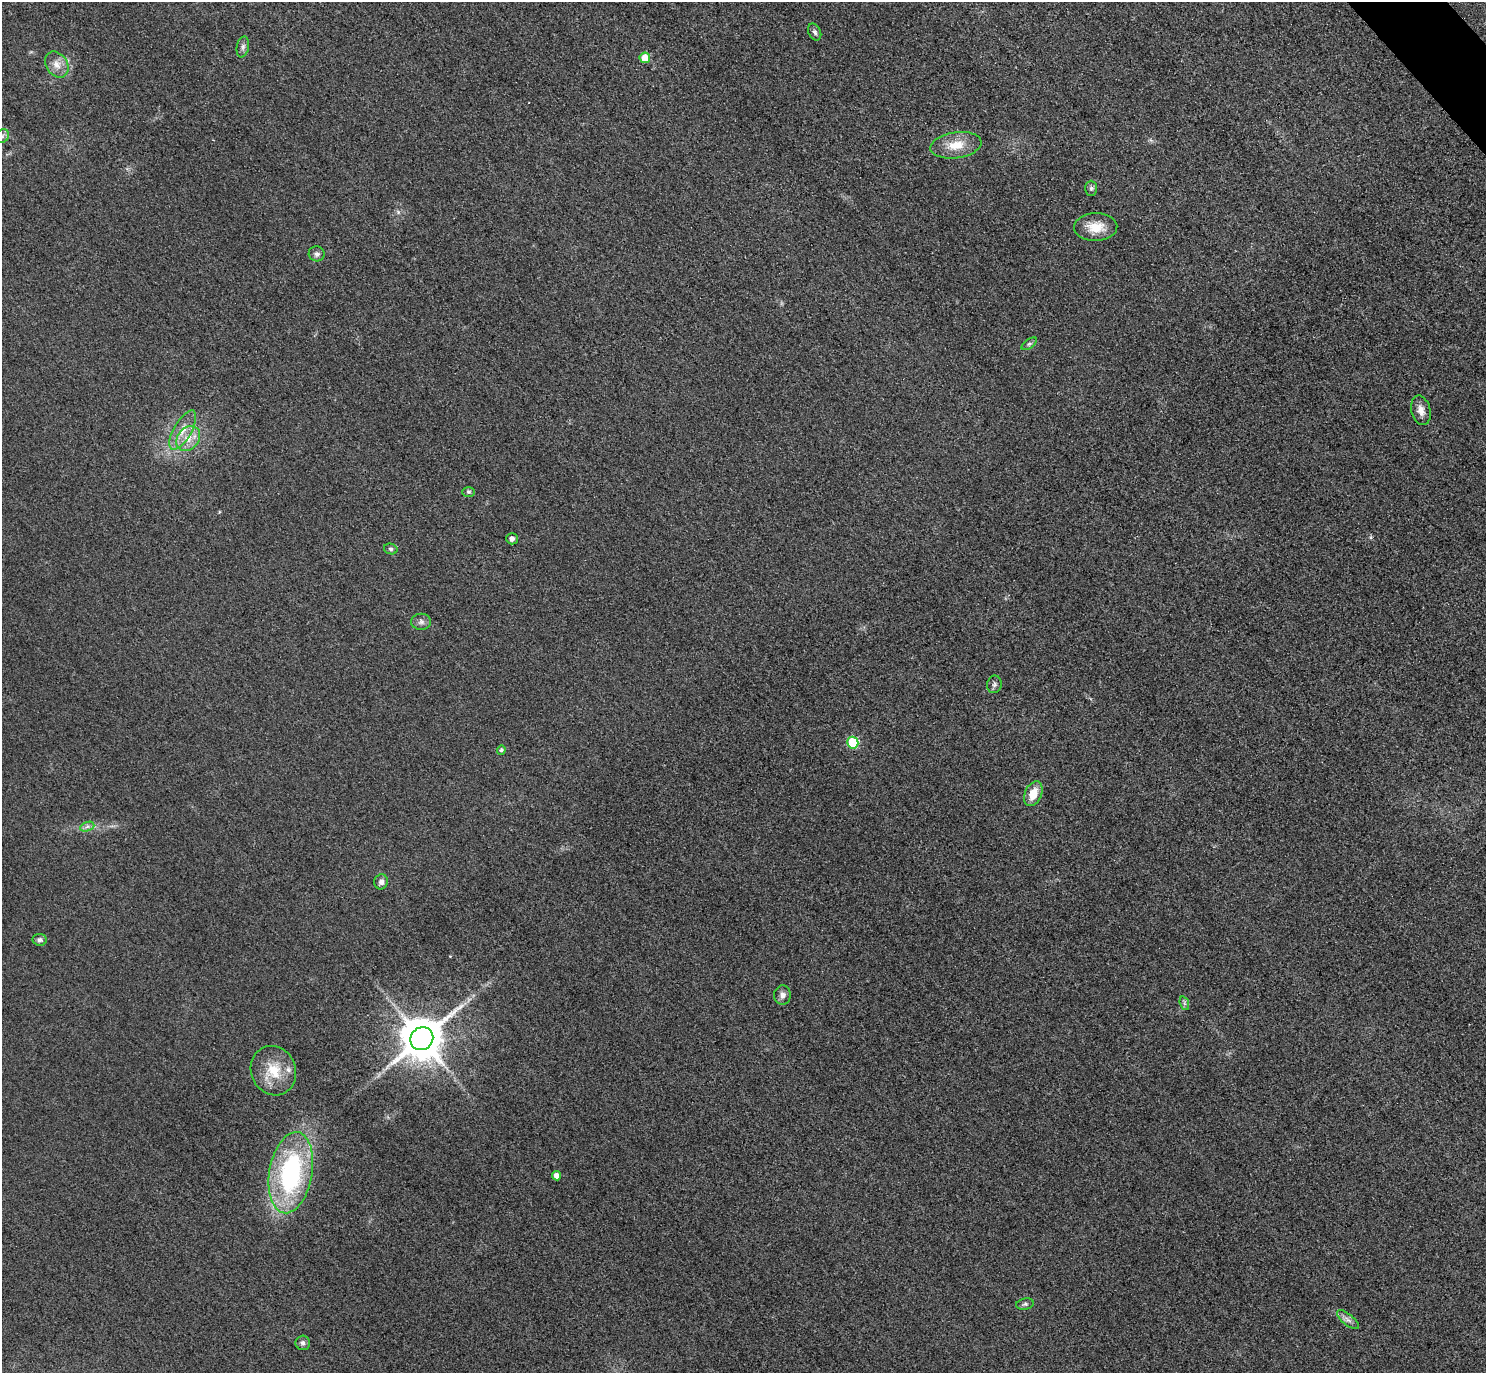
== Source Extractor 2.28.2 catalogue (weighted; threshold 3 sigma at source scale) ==
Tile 10 of 4 x 4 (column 2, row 3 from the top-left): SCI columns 1515-2998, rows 1698-3068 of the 5997 x 5994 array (HDU 1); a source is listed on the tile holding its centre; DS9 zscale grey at full resolution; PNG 1488 x 1375 px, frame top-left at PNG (2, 2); each listed source drawn as its Kron ellipse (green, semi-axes under 4 px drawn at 4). Shown black and unused: <1% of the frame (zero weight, under 3 of 4 exposures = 3% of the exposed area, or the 3 px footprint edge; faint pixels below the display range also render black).
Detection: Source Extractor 2.28.2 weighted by HDU 2 'WHT'; one run over the whole footprint, this tile lists its part. Background 0.0464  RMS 0.017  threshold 0.0787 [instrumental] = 3 sigma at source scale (4.5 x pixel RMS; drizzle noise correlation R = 1.50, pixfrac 1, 0.05/0.05 arcsec/px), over >= 5 px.
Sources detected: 35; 1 too faint to see at this stretch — neither listed nor drawn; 1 inside a brighter listed object's ellipse — not listed separately; the other 33 listed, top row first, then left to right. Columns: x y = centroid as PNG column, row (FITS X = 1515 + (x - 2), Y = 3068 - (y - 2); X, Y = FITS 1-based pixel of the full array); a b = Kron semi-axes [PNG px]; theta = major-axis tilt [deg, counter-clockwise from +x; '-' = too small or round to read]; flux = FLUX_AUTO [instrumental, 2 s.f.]
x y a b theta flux
815 32 9 6 -63 5.2
243 47 11 6 79 5.8
645 58 5 5 - 31
57 64 14 10 -55 16
2 136 7 6 - 4.8
956 145 26 13 8 35
1091 188 7 6 - 3.9
1096 227 21 14 2 31
317 254 8 7 - 6.7
1029 344 9 4 35 3.8
1421 410 15 9 -76 13
183 430 22 9 60 23
188 438 14 10 49 22
469 492 6 5 - 2.7
512 539 6 5 - 6.5
391 549 7 5 -15 3.9
421 622 10 8 -2 7
994 684 9 7 79 5.4
853 743 6 5 - 120
501 750 5 4 - 3.2
1033 794 13 8 65 27
87 827 7 4 19 4.8
381 882 7 6 - 7.2
40 940 7 6 - 5.5
782 995 9 8 - 8.2
1184 1003 7 4 -71 3.3
422 1039 12 11 - 7000
273 1071 25 22 -66 51
291 1173 41 21 80 270
556 1176 4 4 - 13
1025 1304 9 5 10 4
1348 1320 13 5 -39 8.1
303 1343 7 7 - 5.4
Isophote crosses this tile's border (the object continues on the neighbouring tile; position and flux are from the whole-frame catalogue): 1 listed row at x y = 2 136